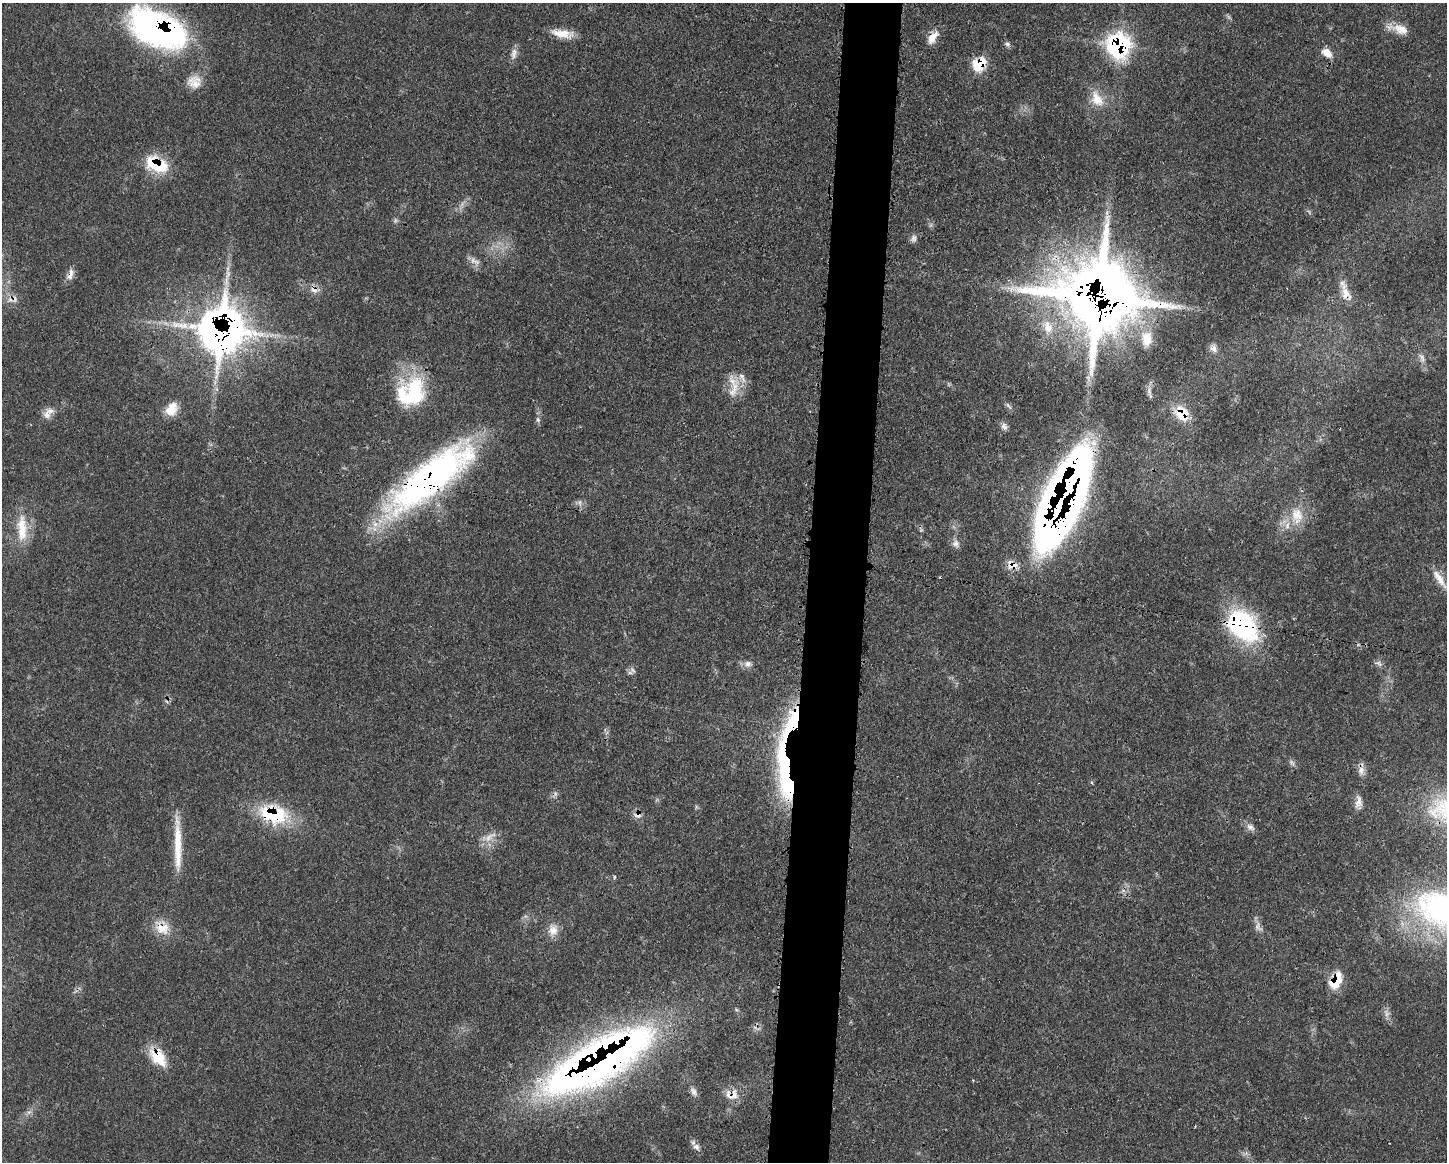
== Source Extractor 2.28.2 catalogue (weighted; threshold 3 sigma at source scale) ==
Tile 5 of 3 x 4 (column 2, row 2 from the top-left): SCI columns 1567-3011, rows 2332-3491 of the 4688 x 4656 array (HDU 1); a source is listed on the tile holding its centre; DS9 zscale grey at full resolution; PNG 1449 x 1164 px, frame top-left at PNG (2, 3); no overlay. Shown black and unused: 4% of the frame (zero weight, under 3 of 4 exposures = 2% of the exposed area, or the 3 px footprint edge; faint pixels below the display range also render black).
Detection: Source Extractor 2.28.2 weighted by HDU 2 'WHT'; one run over the whole footprint, this tile lists its part. Background 0.0546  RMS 0.0033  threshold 0.0148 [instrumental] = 3 sigma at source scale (4.5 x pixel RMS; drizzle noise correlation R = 1.50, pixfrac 1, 0.05/0.05 arcsec/px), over >= 5 px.
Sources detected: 80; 3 too faint to see at this stretch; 3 cosmic-ray / hot-pixel residue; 1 long thin detection or spike segment (spike, bleed or trail) — not listed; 6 inside a brighter listed object's ellipse — not listed separately; the other 67 listed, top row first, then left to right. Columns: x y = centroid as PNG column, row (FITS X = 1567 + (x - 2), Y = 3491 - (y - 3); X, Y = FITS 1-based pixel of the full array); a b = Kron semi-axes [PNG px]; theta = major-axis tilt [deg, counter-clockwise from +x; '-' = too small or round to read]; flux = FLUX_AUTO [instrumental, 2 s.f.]
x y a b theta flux
1398 29 28 10 -16 4.7
159 30 55 30 -25 120
562 33 28 10 -9 5.5
932 37 17 9 53 4.3
1007 44 8 6 -10 0.95
1119 45 12 12 - 93
1327 53 14 9 -40 3.4
514 54 18 7 79 2.1
979 64 14 12 44 11
194 82 18 18 - 5
1097 99 23 15 -59 6.4
156 164 27 16 -26 15
462 204 7 4 72 0.96
914 238 11 8 76 1.4
475 261 17 7 -23 2.1
70 274 16 7 69 2.3
315 290 14 7 -14 2.4
1345 291 32 10 -72 4.8
1098 297 26 24 -27 2900
1048 327 20 14 -72 6.2
221 330 27 25 82 310
1146 339 24 16 -89 7.4
1214 348 11 9 -69 1.7
1422 358 15 7 -74 2
734 389 31 11 67 5.8
1149 391 10 6 -78 1.4
411 392 37 30 44 28
1008 406 13 3 -51 0.79
171 409 18 12 62 5.3
1182 413 16 12 -58 10
47 415 12 10 34 2.5
1004 427 10 7 -70 1.3
430 478 111 31 38 120
1064 501 82 22 65 550
580 502 8 4 90 0.87
1297 516 26 18 -86 8.9
22 528 41 13 -89 10
921 529 13 4 -73 0.75
956 544 12 9 -56 1.8
1012 565 16 11 -19 3.7
1439 579 32 9 -56 5.2
1242 625 40 28 -45 44
1379 663 11 6 -48 1.1
748 664 11 9 7 1.9
633 670 9 5 -51 1
793 723 47 23 71 36
1292 763 10 6 -56 0.98
786 771 80 16 -83 61
1361 771 14 8 84 2.2
1092 783 4 3 - 0.42
1358 802 18 8 80 2.5
1444 810 48 40 -9 29
273 814 38 23 -15 22
638 815 11 10 - 2
1250 827 12 8 -38 1.7
490 837 22 9 37 3.5
614 877 5 4 - 0.57
1443 910 76 49 -17 89
1258 927 15 9 -57 2
162 928 24 16 -29 6.6
553 930 17 13 -88 3.7
1336 980 24 13 63 8
158 1057 26 15 -49 9.5
599 1064 126 34 28 260
694 1092 12 7 -61 1.5
734 1094 16 10 90 3.3
696 1147 11 8 -40 1.8
Overlapping masked pixels (flux is a lower limit): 26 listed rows (the first 20) at x y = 159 30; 932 37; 1119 45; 979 64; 156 164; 70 274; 315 290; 1345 291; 1098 297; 221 330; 1182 413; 430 478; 1064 501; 921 529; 1012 565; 1242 625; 793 723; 786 771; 1444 810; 273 814
Isophote crosses this tile's border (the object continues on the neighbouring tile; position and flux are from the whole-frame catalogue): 2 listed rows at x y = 1444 810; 1443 910